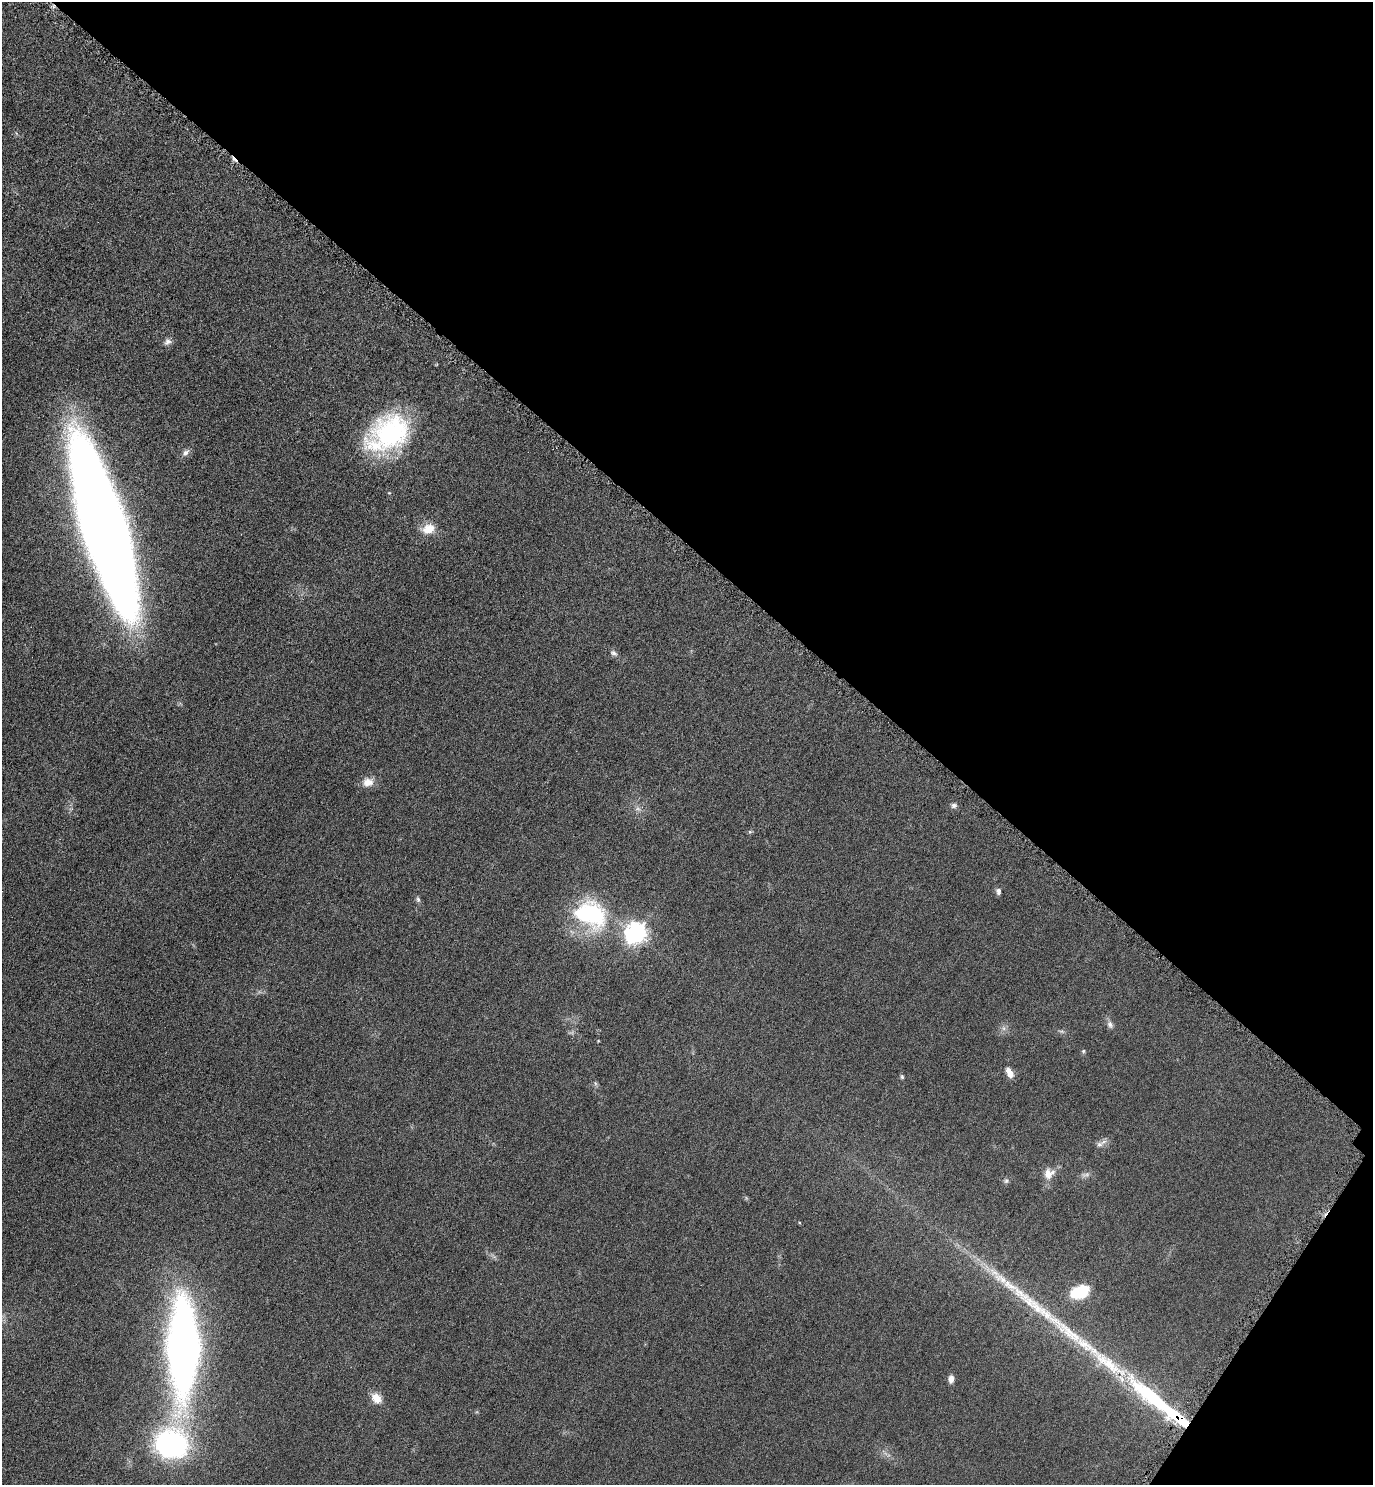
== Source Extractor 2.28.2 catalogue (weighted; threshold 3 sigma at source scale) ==
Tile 8 of 4 x 4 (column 4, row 2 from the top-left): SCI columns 4283-5653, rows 2980-4462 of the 5965 x 5960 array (HDU 1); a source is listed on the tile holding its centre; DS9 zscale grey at full resolution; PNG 1375 x 1487 px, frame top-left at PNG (2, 2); no overlay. Shown black and unused: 39% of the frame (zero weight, under 4 of 8 exposures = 1% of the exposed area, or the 3 px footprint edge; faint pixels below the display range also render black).
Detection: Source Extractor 2.28.2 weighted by HDU 2 'WHT'; one run over the whole footprint, this tile lists its part. Background 0.059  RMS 0.0082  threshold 0.0334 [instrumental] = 3 sigma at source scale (4.09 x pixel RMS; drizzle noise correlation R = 1.36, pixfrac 0.8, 0.05/0.05 arcsec/px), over >= 5 px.
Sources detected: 38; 4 too faint to see at this stretch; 1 cosmic-ray / hot-pixel residue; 1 long thin detection or spike segment (spike, bleed or trail) — not listed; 4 inside a brighter listed object's ellipse — not listed separately; the other 28 listed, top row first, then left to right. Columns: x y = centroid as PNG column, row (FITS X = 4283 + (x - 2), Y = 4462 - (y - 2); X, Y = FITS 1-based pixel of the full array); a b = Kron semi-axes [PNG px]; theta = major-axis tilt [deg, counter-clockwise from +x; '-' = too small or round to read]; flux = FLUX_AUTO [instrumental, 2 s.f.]
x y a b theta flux
167 342 10 8 37 3.1
391 433 47 35 23 100
186 453 11 7 42 3
103 527 125 28 -73 1800
428 529 16 11 16 10
613 653 10 7 -29 2.3
368 782 14 12 9 7.1
954 805 8 6 13 2
750 832 6 5 - 1.1
998 891 8 6 -86 2.5
418 899 9 5 -72 1.7
591 914 46 34 -29 71
636 933 8 7 - 460
1110 1025 10 8 -59 2.8
598 1041 3 3 - 0.57
1083 1051 5 5 - 0.99
1009 1073 13 7 -64 5.7
902 1077 6 4 -75 1.1
1099 1144 10 7 16 3
1048 1174 16 12 -89 7.4
1006 1181 8 6 74 1.6
1080 1292 21 14 19 23
1087 1346 56 13 -35 39
183 1348 82 24 90 530
951 1379 8 6 82 3.7
376 1398 12 9 -52 9.6
1157 1401 78 14 -39 88
171 1444 27 24 -6 150
Isophote crosses this tile's border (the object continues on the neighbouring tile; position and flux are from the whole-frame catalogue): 1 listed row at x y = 103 527